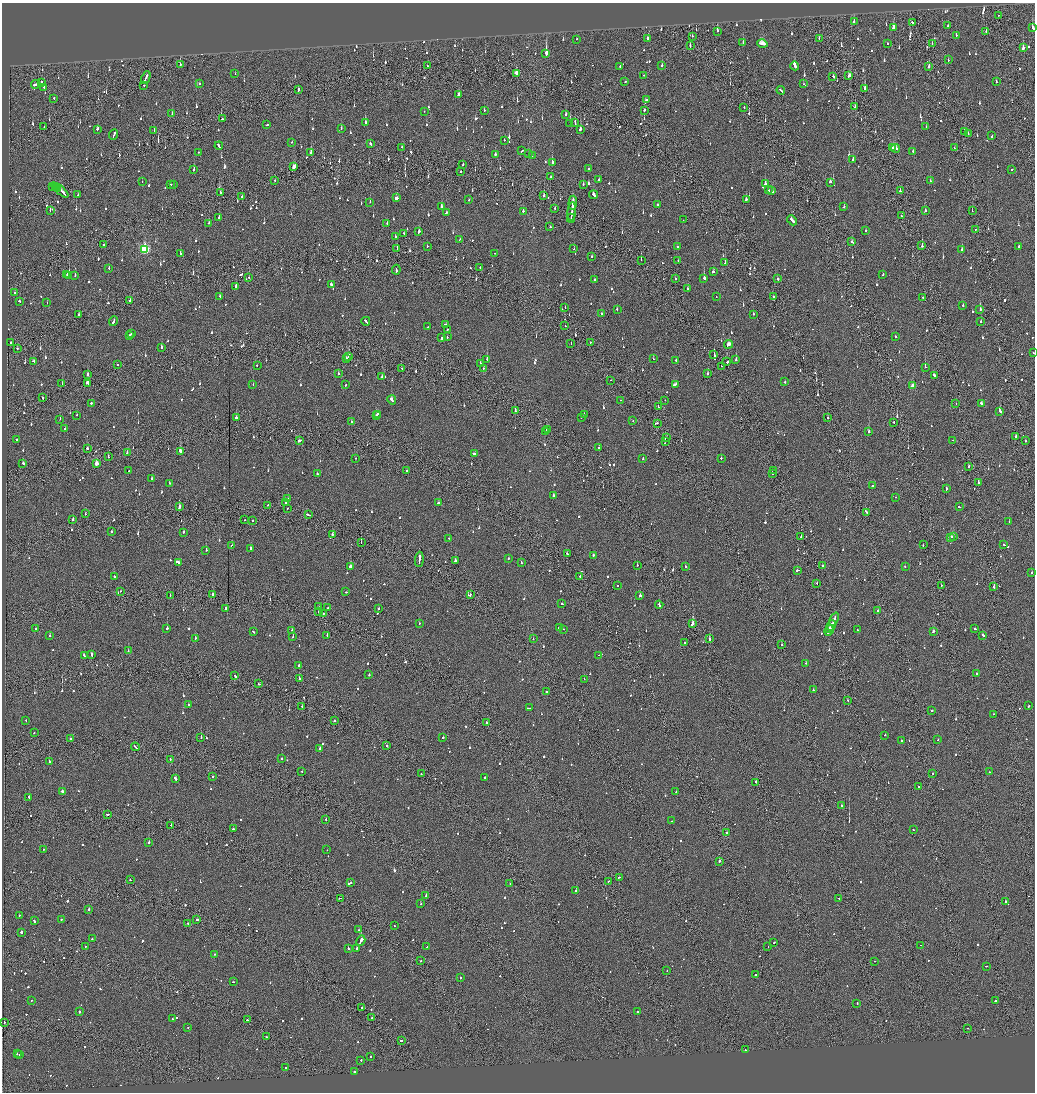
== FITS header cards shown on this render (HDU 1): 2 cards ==
NAXIS1  =                 2065
NAXIS2  =                 2180

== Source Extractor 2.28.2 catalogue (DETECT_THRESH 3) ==
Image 2065 x 2180 px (HDU 1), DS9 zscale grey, zoomed out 1/2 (1 PNG px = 2 x 2 image px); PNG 1037 x 1094 px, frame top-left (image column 1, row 2179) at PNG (2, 3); each listed source drawn as its Kron ellipse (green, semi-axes under 4 px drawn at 4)
Background -0.0966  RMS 0.062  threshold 0.185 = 3 sigma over >= 5 px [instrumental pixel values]
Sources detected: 1330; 66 cannot appear on this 1/2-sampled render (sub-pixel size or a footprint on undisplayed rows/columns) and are neither listed nor drawn; of the other 1264, the 500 brightest by FLUX_AUTO listed and drawn (764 fainter detections omitted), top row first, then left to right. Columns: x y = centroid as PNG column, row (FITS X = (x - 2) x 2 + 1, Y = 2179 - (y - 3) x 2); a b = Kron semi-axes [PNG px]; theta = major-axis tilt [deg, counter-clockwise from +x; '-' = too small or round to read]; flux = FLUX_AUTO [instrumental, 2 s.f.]
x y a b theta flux
999 15 2 1 - 160
854 21 2 2 - 130
913 23 3 2 - 140
948 26 2 2 - 86
1033 27 3 2 - 320
894 28 3 2 - 270
717 31 3 2 - 170
986 32 2 2 - 150
956 35 2 2 - 88
692 36 2 1 - 100
647 38 2 2 - 77
819 38 2 2 - 74
577 39 2 2 - 62
743 43 2 2 - 150
887 43 2 1 - 260
762 44 5 3 - 270
932 44 2 1 - 55
690 46 2 1 - 64
1023 48 2 2 - 260
546 53 4 2 - 2000
948 60 2 1 - 52
180 64 3 2 - 130
427 66 2 2 - 100
620 66 3 2 - 66
662 66 2 2 - 79
795 66 5 2 - 280
929 67 3 2 - 280
235 73 2 2 - 130
516 73 4 2 - 150
644 75 2 2 - 93
833 76 3 2 - 390
849 76 4 2 - 140
146 78 6 1 64 300
996 81 3 2 - 68
41 82 2 2 - 69
625 82 2 1 - 61
200 83 2 2 - 68
35 84 4 2 - 320
803 84 2 2 - 71
144 85 2 2 - 55
44 87 2 2 - 51
864 89 3 2 - 380
298 90 3 2 - 190
781 90 4 2 - 140
458 95 3 2 - 65
54 98 2 2 - 77
646 100 2 2 - 56
855 106 2 1 - 64
744 107 2 1 - 140
644 110 2 2 - 57
424 111 2 2 - 56
484 111 2 2 - 110
172 114 2 2 - 76
566 115 3 2 - 64
222 119 2 2 - 66
365 123 3 2 - 88
570 123 2 2 - 110
575 123 3 2 - 59
267 125 2 2 - 110
44 127 2 2 - 80
926 127 2 2 - 120
341 128 2 2 - 65
97 129 3 3 - 96
581 129 3 2 - 330
154 130 3 2 - 53
965 131 3 2 - 60
114 134 5 2 - 210
968 134 2 2 - 64
992 136 4 2 - 150
504 140 2 2 - 54
292 142 2 2 - 57
370 144 3 2 - 130
219 146 4 2 - 150
402 147 2 1 - 92
893 148 2 2 - 82
895 148 4 3 - 160
954 148 2 2 - 57
522 151 3 2 - 100
913 151 2 2 - 160
198 152 2 2 - 64
311 152 3 2 - 180
529 153 2 2 - 67
495 154 2 2 - 84
532 156 2 2 - 88
853 159 2 2 - 98
552 162 2 2 - 220
463 164 3 2 - 99
294 167 4 2 - 220
589 168 2 2 - 58
1012 169 2 2 - 60
194 170 2 2 - 160
461 171 2 2 - 62
551 176 2 2 - 66
599 179 2 2 - 320
275 180 2 1 - 52
930 181 3 2 - 80
142 182 2 1 - 120
830 182 3 2 - 120
171 184 2 2 - 75
583 184 2 2 - 60
765 184 3 2 - 100
173 185 2 2 - 110
52 186 3 2 - 120
55 188 3 1 - 92
57 189 2 1 - 110
60 190 10 2 -39 500
768 190 2 2 - 98
772 191 3 2 - 99
900 191 2 2 - 140
220 193 2 2 - 74
78 195 3 2 - 68
594 195 4 2 - 200
241 196 2 1 - 56
544 196 2 1 - 160
396 198 3 2 - 310
469 200 2 2 - 51
746 200 2 2 - 78
370 202 2 2 - 80
573 203 7 2 85 290
657 204 2 2 - 53
442 206 2 2 - 72
844 207 2 2 - 69
555 208 3 1 - 50
50 210 2 2 - 55
523 211 2 2 - 73
572 211 9 1 85 620
925 211 2 2 - 100
972 211 2 2 - 72
447 212 3 2 - 210
901 216 2 1 - 140
219 217 2 2 - 53
571 218 4 1 - 160
683 220 2 2 - 170
792 220 5 2 - 160
209 223 2 2 - 55
387 223 2 2 - 59
550 227 2 2 - 190
976 229 2 1 - 67
866 231 2 2 - 53
419 232 3 2 - 110
404 233 2 2 - 73
395 237 2 2 - 77
459 240 3 2 - 160
852 242 3 2 - 74
104 245 2 2 - 56
427 246 2 1 - 94
922 246 2 2 - 250
677 247 2 2 - 240
1019 247 3 2 - 86
144 249 4 3 - 1200
397 249 2 2 - 51
574 249 2 2 - 51
962 249 2 2 - 77
180 253 2 2 - 99
495 253 2 1 - 90
591 256 2 2 - 110
641 260 2 1 - 66
678 261 2 2 - 54
725 263 2 2 - 120
480 267 2 1 - 69
109 268 2 2 - 66
396 270 5 2 - 160
713 272 3 2 - 71
67 274 3 2 - 55
883 274 2 2 - 70
69 275 2 2 - 220
75 276 2 2 - 80
249 277 2 2 - 57
675 278 2 2 - 62
704 278 2 2 - 470
777 279 2 2 - 60
594 280 2 2 - 75
331 285 3 2 - 100
236 286 4 2 - 150
688 289 2 2 - 89
15 293 2 2 - 60
220 296 2 2 - 54
773 296 2 2 - 50
716 297 2 2 - 56
922 297 2 2 - 85
130 300 3 1 - 110
19 301 2 2 - 86
47 302 2 2 - 63
963 305 2 2 - 59
565 307 2 1 - 100
617 309 2 2 - 53
980 310 2 2 - 330
79 314 2 1 - 240
601 314 2 2 - 60
753 314 2 2 - 93
113 321 5 2 - 160
366 321 4 2 - 170
981 322 2 2 - 69
445 325 3 2 - 75
565 326 2 1 - 92
427 327 2 2 - 73
447 330 2 2 - 59
131 334 2 2 - 83
129 335 2 2 - 120
447 337 2 2 - 76
896 337 2 2 - 330
441 338 4 2 - 150
11 342 2 2 - 100
590 342 2 2 - 140
571 343 2 1 - 82
728 344 4 3 - 170
161 347 2 2 - 74
17 349 2 2 - 80
1033 353 2 2 - 76
714 355 3 2 - 460
349 356 3 2 - 170
346 359 2 2 - 150
487 359 2 2 - 280
653 359 2 2 - 54
676 360 2 2 - 54
736 360 2 2 - 180
34 361 3 2 - 100
727 362 2 2 - 1300
480 363 2 2 - 110
117 364 2 2 - 58
257 365 2 1 - 78
721 366 2 1 - 90
925 367 2 2 - 290
401 368 2 2 - 71
483 368 2 2 - 100
338 373 2 2 - 120
708 374 2 2 - 57
88 375 2 2 - 230
934 376 4 2 - 180
382 377 2 2 - 63
611 380 2 1 - 55
785 382 2 2 - 62
62 383 3 2 - 76
88 383 3 3 - 350
675 384 3 2 - 130
253 385 2 2 - 55
345 385 2 2 - 67
913 386 3 2 - 200
43 398 2 1 - 51
392 400 4 2 - 150
621 400 2 1 - 51
665 400 2 1 - 120
91 403 2 2 - 150
981 403 3 2 - 100
956 404 2 1 - 77
658 407 2 2 - 65
515 410 3 1 - 89
1000 411 4 2 - 170
378 414 2 2 - 280
76 415 2 2 - 65
584 415 2 2 - 69
376 416 3 2 - 210
581 417 2 2 - 51
237 418 3 2 - 200
828 418 2 2 - 55
60 419 2 1 - 63
633 421 2 1 - 67
351 422 2 2 - 160
894 422 2 2 - 54
657 423 2 1 - 50
65 429 2 2 - 140
547 429 2 2 - 72
546 431 2 1 - 77
868 432 2 2 - 250
1016 436 2 1 - 160
666 437 2 2 - 59
17 439 2 2 - 63
953 440 2 2 - 100
299 441 3 2 - 190
665 441 2 2 - 56
1025 441 2 2 - 64
87 448 2 2 - 110
599 448 2 2 - 59
180 451 3 2 - 210
127 452 2 2 - 76
474 454 3 2 - 300
108 456 3 1 - 55
355 458 2 2 - 89
721 458 2 2 - 140
643 459 2 2 - 100
23 463 2 2 - 82
96 463 3 2 - 140
968 467 2 1 - 420
773 470 2 1 - 51
129 471 2 2 - 51
407 471 2 2 - 57
772 473 3 2 - 140
317 474 2 2 - 65
152 479 2 2 - 72
169 483 2 2 - 53
978 483 2 2 - 81
872 486 2 2 - 360
946 488 3 2 - 70
553 495 2 2 - 160
895 497 2 2 - 55
287 498 2 2 - 57
286 502 2 2 - 690
438 503 2 2 - 55
268 505 2 1 - 60
179 507 3 2 - 330
959 507 2 2 - 72
288 508 2 1 - 60
866 512 4 2 - 140
86 514 2 2 - 57
308 515 4 2 - 160
73 519 2 2 - 110
244 520 2 1 - 82
253 521 2 2 - 56
1009 521 2 2 - 68
112 531 2 1 - 130
183 532 2 2 - 75
332 535 2 2 - 73
953 536 3 2 - 150
801 537 2 2 - 88
951 537 2 2 - 100
449 538 2 2 - 52
361 543 2 1 - 94
231 545 2 2 - 51
923 545 2 2 - 57
1004 545 2 2 - 83
250 548 2 2 - 130
206 550 2 2 - 270
567 553 2 2 - 57
593 555 2 2 - 140
508 558 2 2 - 100
419 559 8 1 85 420
455 561 2 2 - 120
178 562 4 2 - 130
521 562 3 2 - 87
637 565 2 2 - 67
822 565 2 2 - 100
350 566 2 2 - 280
685 566 2 2 - 72
905 567 2 2 - 54
797 570 3 2 - 63
1032 573 2 2 - 290
580 576 2 2 - 320
114 577 2 2 - 54
817 583 2 1 - 58
617 586 2 2 - 50
941 586 2 1 - 54
994 587 2 2 - 100
120 591 2 1 - 64
346 592 2 1 - 53
212 594 2 2 - 170
170 595 2 1 - 56
470 595 3 1 - 62
640 595 2 2 - 170
562 604 2 2 - 55
659 605 4 2 - 300
318 607 2 1 - 66
226 608 2 2 - 83
328 608 2 2 - 90
379 609 2 2 - 74
878 611 2 2 - 150
319 612 2 2 - 270
323 613 2 2 - 81
834 619 7 1 67 400
419 624 2 2 - 53
692 624 3 2 - 1100
831 626 5 2 - 400
167 628 2 2 - 350
559 628 3 2 - 160
35 629 2 2 - 150
563 629 2 2 - 51
830 629 2 1 - 140
975 629 2 2 - 77
292 630 2 2 - 53
857 630 2 2 - 57
829 631 6 2 66 460
933 631 2 2 - 230
253 632 2 2 - 110
327 635 2 2 - 65
983 635 3 2 - 96
50 636 2 2 - 63
293 636 2 2 - 71
195 638 2 2 - 240
533 639 2 1 - 61
709 639 2 2 - 360
684 643 2 2 - 65
782 645 2 2 - 83
128 650 2 1 - 130
92 655 4 2 - 200
599 655 2 2 - 78
84 656 2 2 - 280
806 663 2 2 - 52
299 665 2 2 - 190
977 673 2 2 - 54
369 674 2 2 - 100
235 676 3 2 - 280
299 678 2 2 - 310
584 679 2 1 - 78
258 684 3 2 - 150
813 690 2 2 - 90
546 691 2 2 - 110
847 700 2 2 - 95
189 705 2 2 - 59
302 706 2 1 - 72
1028 706 3 2 - 56
529 708 4 2 - 200
932 711 2 2 - 85
993 714 2 2 - 55
26 720 2 2 - 52
334 721 3 2 - 71
487 723 3 2 - 110
34 733 2 2 - 240
885 735 2 1 - 83
201 737 3 2 - 52
443 738 2 2 - 80
70 739 2 2 - 51
901 740 2 2 - 120
938 740 2 1 - 54
387 746 2 2 - 110
135 747 4 1 - 170
320 749 2 2 - 180
282 758 2 2 - 64
170 759 2 2 - 57
49 761 2 2 - 450
302 772 2 1 - 470
989 772 2 1 - 110
421 774 2 2 - 68
933 774 2 1 - 75
213 777 2 2 - 84
485 777 2 2 - 190
176 779 3 2 - 210
756 782 2 2 - 280
918 786 2 2 - 140
62 791 2 2 - 560
676 791 2 1 - 57
29 798 4 2 - 350
841 805 2 2 - 380
107 814 2 1 - 120
326 819 2 2 - 59
672 821 2 1 - 57
171 825 2 2 - 96
233 829 2 2 - 150
913 830 2 2 - 51
727 833 2 1 - 57
149 842 2 2 - 110
43 849 2 2 - 51
327 850 2 2 - 190
719 861 2 1 - 1300
619 877 2 1 - 61
130 880 2 2 - 51
609 881 2 1 - 88
351 882 2 2 - 55
510 884 2 1 - 53
576 891 2 2 - 630
426 896 4 2 - 460
340 898 2 1 - 190
839 899 2 1 - 54
1005 901 2 2 - 1000
421 904 2 2 - 53
89 909 2 2 - 80
19 915 2 2 - 61
61 920 2 2 - 85
197 920 2 2 - 110
34 921 3 2 - 97
188 923 2 2 - 71
394 926 2 1 - 170
359 930 2 2 - 180
21 932 2 2 - 310
92 939 2 2 - 55
361 941 5 2 - 740
773 943 2 1 - 180
920 945 2 1 - 53
85 946 2 2 - 53
427 947 2 1 - 53
768 947 2 1 - 120
348 948 2 2 - 64
357 948 2 2 - 250
215 954 2 2 - 65
421 961 2 2 - 59
875 961 2 2 - 110
986 966 2 1 - 99
667 971 2 2 - 60
755 975 2 2 - 240
460 978 2 1 - 190
233 982 3 1 - 67
31 1001 2 2 - 55
995 1001 2 2 - 250
857 1003 2 2 - 89
362 1007 2 2 - 85
79 1012 2 2 - 120
637 1012 2 2 - 260
372 1018 2 2 - 150
172 1019 2 2 - 56
247 1020 2 2 - 210
4 1022 2 1 - 67
188 1028 2 1 - 230
968 1028 2 2 - 51
267 1037 2 2 - 110
401 1041 3 2 - 90
745 1050 2 1 - 430
17 1054 2 2 - 80
19 1054 2 2 - 110
370 1057 2 2 - 120
361 1060 2 2 - 64
286 1067 2 2 - 87
355 1071 3 2 - 170
At the frame edge (FLAGS 8, measured only in part): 2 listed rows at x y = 1033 27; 1033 353
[764 fainter detections neither listed nor drawn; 66 sub-pixel or undisplayed-footprint detections neither listed nor drawn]